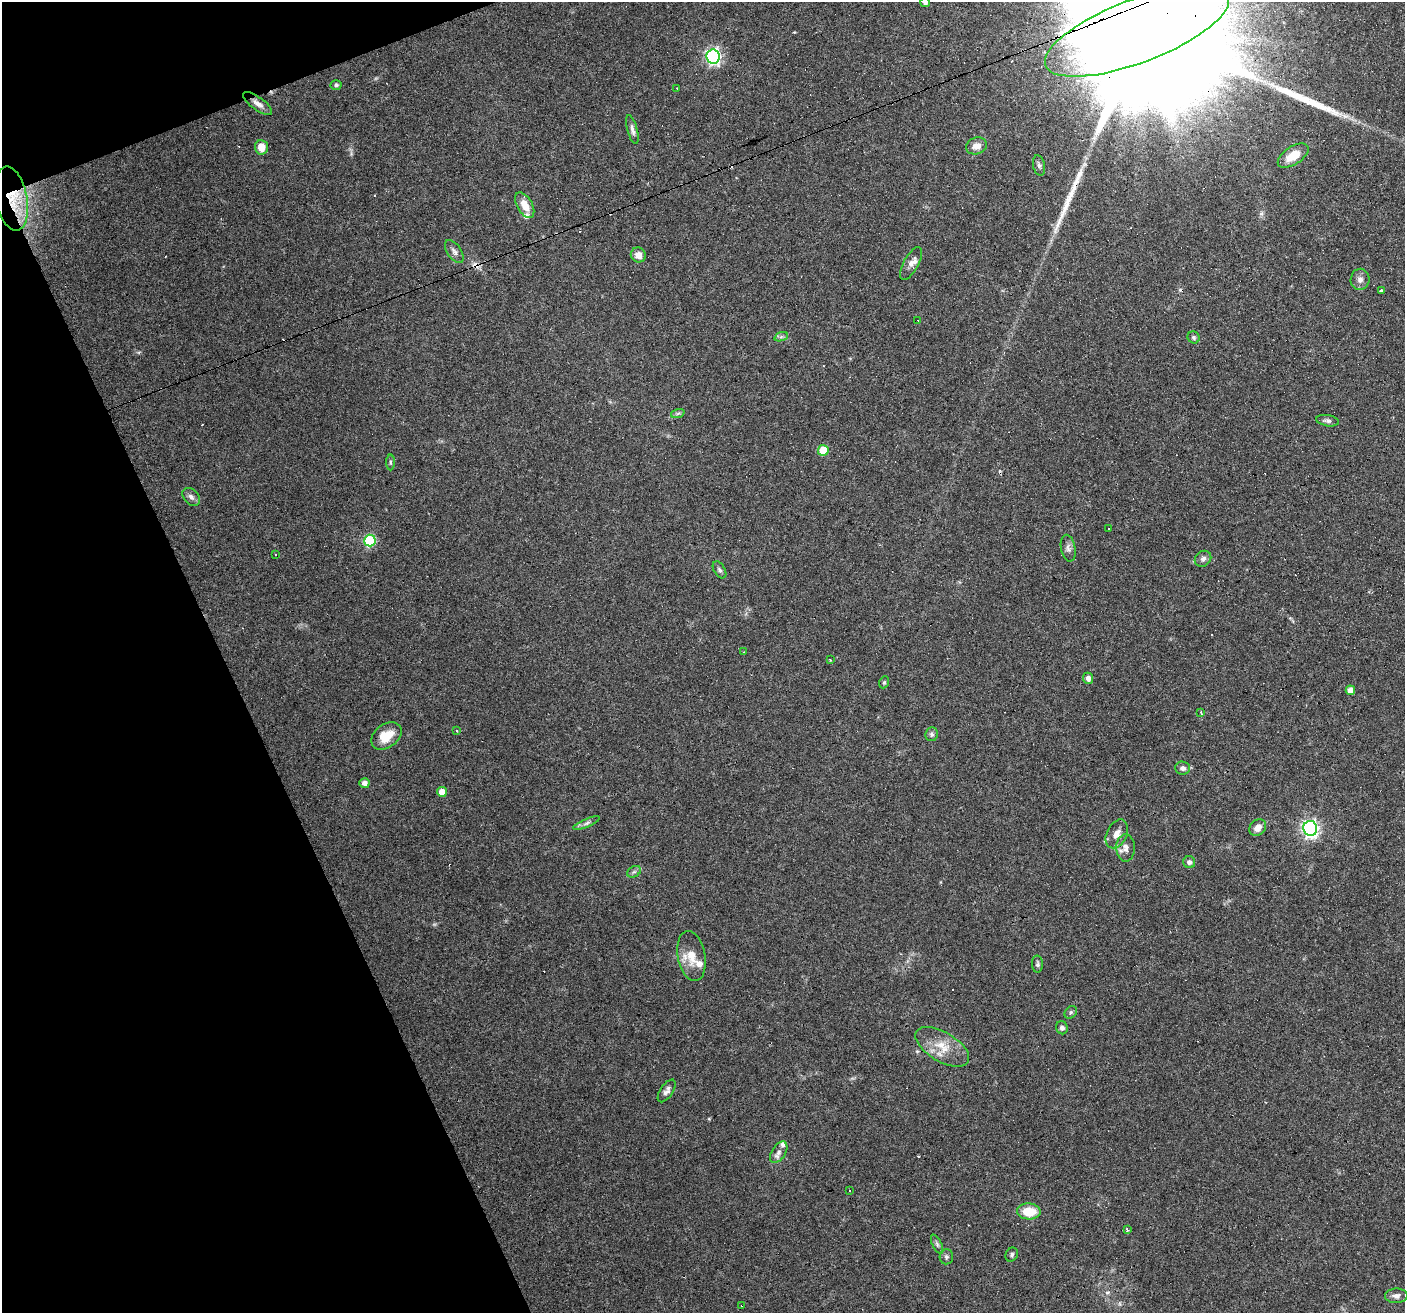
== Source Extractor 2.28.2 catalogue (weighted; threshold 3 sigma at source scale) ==
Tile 5 of 4 x 4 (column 1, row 2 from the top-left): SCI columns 1-1403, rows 2706-4016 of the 5611 x 5467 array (HDU 1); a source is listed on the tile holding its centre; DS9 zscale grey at full resolution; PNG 1407 x 1315 px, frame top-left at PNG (2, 2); each listed source drawn as its Kron ellipse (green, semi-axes under 4 px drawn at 4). Shown black and unused: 19% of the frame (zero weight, under 4 of 8 exposures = <1% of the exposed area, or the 3 px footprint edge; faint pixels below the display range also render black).
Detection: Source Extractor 2.28.2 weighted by HDU 2 'WHT'; one run over the whole footprint, this tile lists its part. Background 0.0498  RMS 0.0024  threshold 0.00977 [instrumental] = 3 sigma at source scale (4.09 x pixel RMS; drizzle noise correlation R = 1.36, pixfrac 0.8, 0.0396/0.0396 arcsec/px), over >= 5 px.
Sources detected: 95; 22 cosmic-ray / hot-pixel residue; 2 long thin detections or spike segments (spike, bleed or trail) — neither listed nor drawn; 5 inside a brighter listed object's ellipse — not listed separately; the other 66 listed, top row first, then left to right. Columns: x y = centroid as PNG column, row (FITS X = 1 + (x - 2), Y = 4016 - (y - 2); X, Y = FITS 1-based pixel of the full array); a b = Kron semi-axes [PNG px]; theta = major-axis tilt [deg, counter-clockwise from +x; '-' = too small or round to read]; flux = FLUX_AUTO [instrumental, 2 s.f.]
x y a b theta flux
925 2 5 5 - 1
1137 31 98 31 21 38000
713 57 7 6 - 56
336 85 5 5 - 0.46
676 88 3 2 - 0.14
258 104 17 6 -36 1.7
632 130 15 5 -75 0.92
976 146 11 8 19 1.6
261 147 7 6 - 2.7
1293 156 17 9 33 4
1039 165 10 6 -77 0.65
11 199 32 16 -79 6.6
525 205 14 7 -61 2.9
454 251 13 7 -56 1
638 255 8 7 - 1.5
911 263 18 7 61 1.3
1360 279 10 9 - 1.2
1382 290 3 3 - 0.83
918 320 3 2 - 6.6
781 337 7 4 19 0.46
1194 337 6 5 - 0.51
678 413 7 4 19 0.4
1327 421 11 5 -10 0.68
823 450 5 5 - 6
390 462 8 4 -89 0.32
191 497 10 7 -46 0.92
1108 529 3 3 - 1
370 540 6 6 - 20
1068 548 13 7 -78 0.99
276 554 3 3 - 1
1203 559 9 7 41 0.81
720 570 9 5 -58 0.58
743 652 4 2 - 0.16
830 660 3 3 - 0.23
1088 678 6 5 - 0.96
884 682 6 4 68 0.33
1350 690 5 4 - 2
1201 712 3 2 - 0.23
456 731 3 3 - 0.54
932 734 7 6 - 0.58
386 736 17 11 37 4.3
1182 768 7 6 - 0.91
364 783 5 5 - 1.2
442 792 5 5 - 3.1
587 823 14 3 22 0.71
1258 828 9 7 47 1.7
1310 828 7 7 - 78
1117 834 15 10 63 1.8
1126 848 13 9 -89 1.4
1189 862 6 6 - 0.74
634 872 7 5 29 0.53
691 956 25 13 -79 3.9
1037 964 8 5 -87 0.5
1071 1012 7 5 46 0.4
1062 1028 6 6 - 0.75
942 1047 30 14 -31 5.2
667 1091 13 6 55 0.99
779 1152 12 7 57 1.1
849 1190 3 3 - 0.41
1029 1211 11 8 -2 5.5
1127 1230 3 3 - 4.9
937 1244 10 4 -64 0.58
1012 1255 7 6 - 0.54
946 1257 7 6 - 0.56
1396 1296 11 7 1 0.95
742 1305 2 2 - 0.28
Overlapping masked pixels (flux is a lower limit): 4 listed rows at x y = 1137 31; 11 199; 942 1047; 742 1305
Isophote crosses this tile's border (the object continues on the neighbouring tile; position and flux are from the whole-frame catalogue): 2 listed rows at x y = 925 2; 1137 31